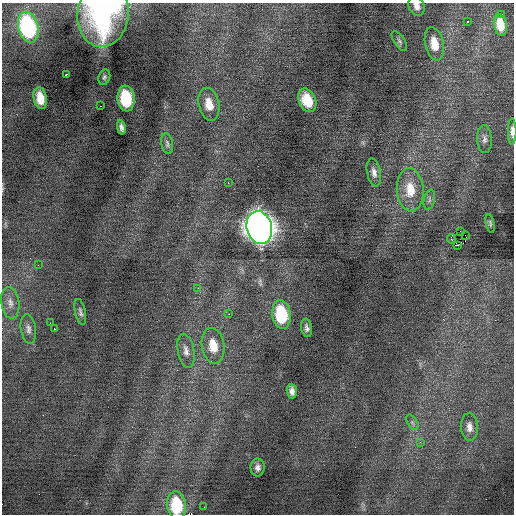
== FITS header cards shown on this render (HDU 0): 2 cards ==
NAXIS1  =                  512 / Axis length
NAXIS2  =                  512 / Axis length

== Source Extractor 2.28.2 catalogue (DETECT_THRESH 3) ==
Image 512 x 512 px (HDU 0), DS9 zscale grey, 1 PNG px = 1 image px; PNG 516 x 516 px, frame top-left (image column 1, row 512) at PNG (2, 3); each listed source drawn as its Kron ellipse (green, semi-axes under 4 px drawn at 4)
Background -0.00358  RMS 0.74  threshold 2.23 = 3 sigma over >= 5 px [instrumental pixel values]
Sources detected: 48; all 48 listed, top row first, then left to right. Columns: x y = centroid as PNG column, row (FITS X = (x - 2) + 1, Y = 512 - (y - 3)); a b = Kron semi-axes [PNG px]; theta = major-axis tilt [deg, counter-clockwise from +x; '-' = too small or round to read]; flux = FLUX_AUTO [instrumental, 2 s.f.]
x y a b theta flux
417 6 10 7 -65 300
103 14 33 25 83 9100
502 14 2 2 - 77
468 21 3 2 - 440
500 25 11 6 -77 690
28 27 16 10 -76 7700
399 41 11 5 -56 130
434 44 17 9 -77 870
66 75 3 3 - 630
104 77 8 5 71 110
40 98 11 6 -79 770
126 99 13 8 -82 2800
307 100 12 8 -67 1200
209 104 17 10 -77 800
100 106 2 2 - 240
121 127 7 4 -79 180
512 131 13 4 -90 270
484 139 14 7 -87 260
167 144 10 5 -79 150
374 173 14 7 -78 300
228 183 3 2 - 80
410 190 22 13 -86 1200
429 200 10 5 78 150
490 223 9 4 -78 91
259 228 16 12 -75 64000
460 231 2 2 - 9200
465 235 2 2 - 85
451 239 5 3 - 230
457 245 3 2 - 240
38 265 3 2 - 55
198 288 2 2 - 150
10 303 16 9 -82 400
80 312 13 5 -78 160
229 314 2 2 - 130
281 314 14 9 -82 3200
50 323 2 2 - 56
307 328 9 5 -81 170
28 329 15 7 -81 260
54 329 3 2 - 190
213 346 18 11 -81 960
186 351 17 8 -79 340
292 391 7 5 -86 240
412 422 8 5 -59 140
469 427 14 8 -87 370
420 442 4 4 - 73
258 468 9 7 88 220
176 505 14 9 -84 2900
204 507 2 2 - 140
At the frame edge (FLAGS 8, measured only in part): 4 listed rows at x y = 417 6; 103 14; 512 131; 176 505